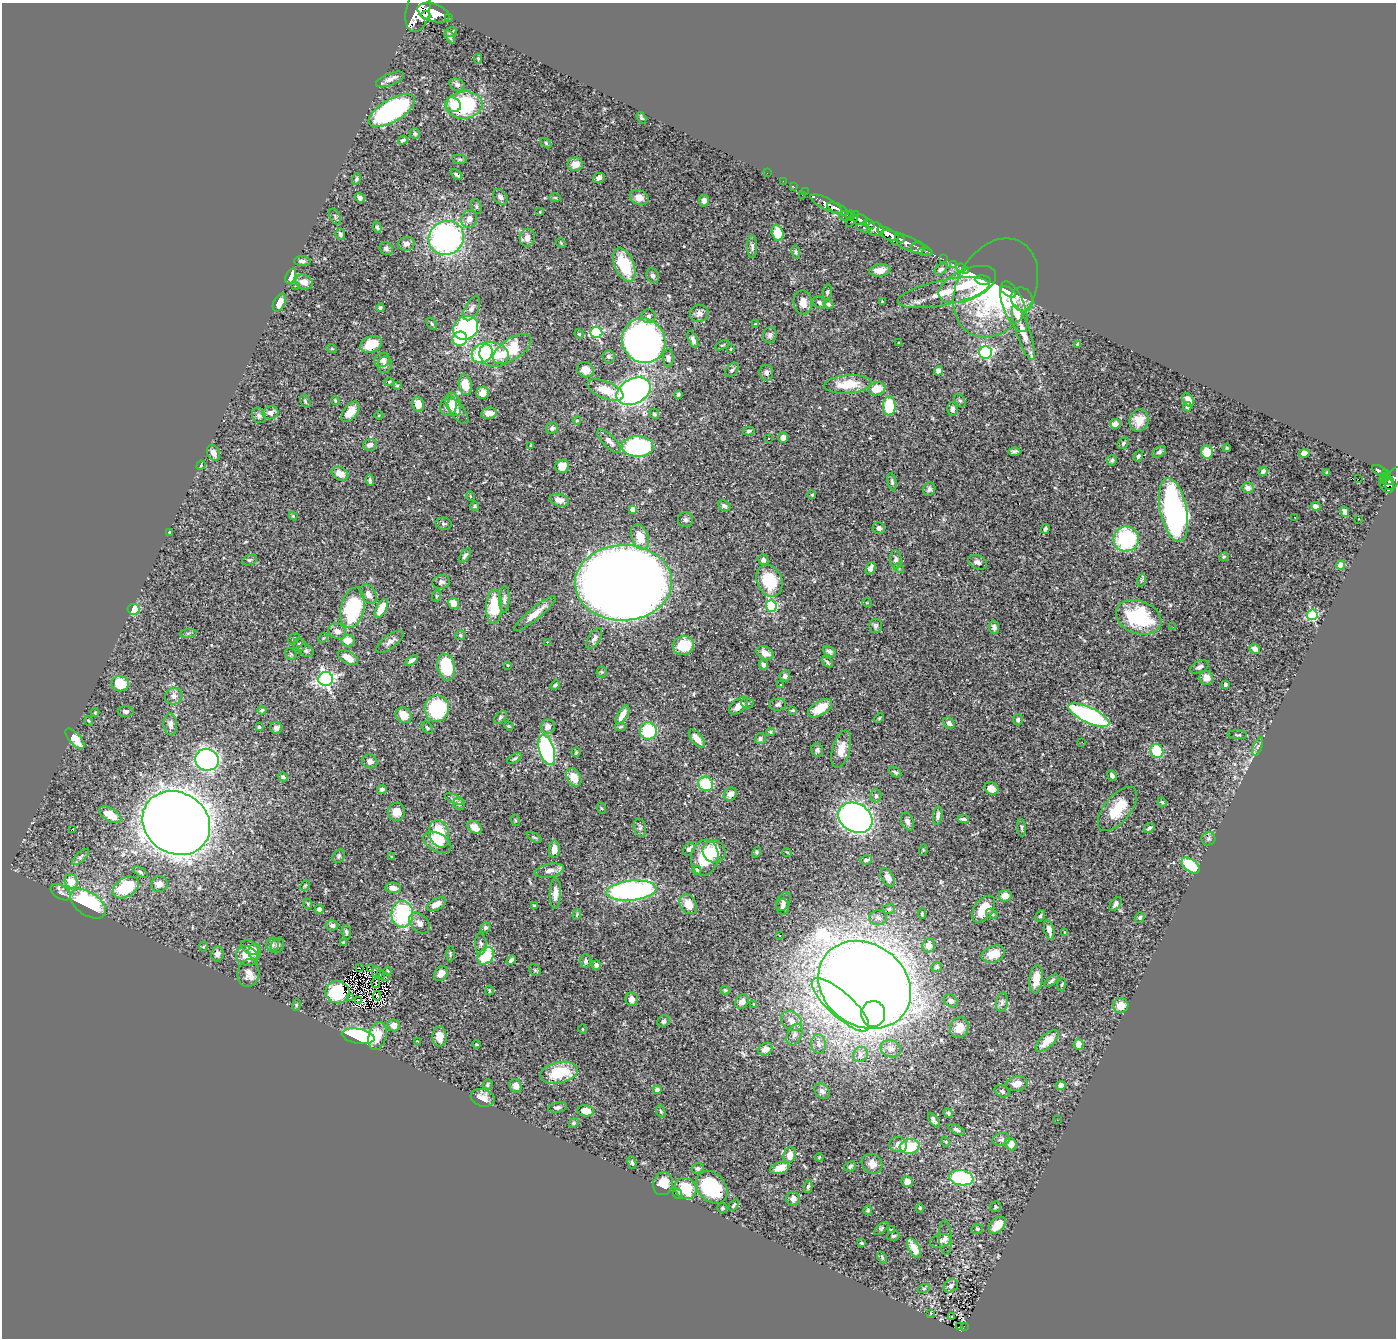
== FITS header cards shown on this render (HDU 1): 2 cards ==
NAXIS1  =                 1394
NAXIS2  =                 1336

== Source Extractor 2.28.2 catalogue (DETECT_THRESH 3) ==
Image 1394 x 1336 px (HDU 1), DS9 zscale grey, 1 PNG px = 1 image px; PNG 1398 x 1340 px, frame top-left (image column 1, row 1336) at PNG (2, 3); each listed source drawn as its Kron ellipse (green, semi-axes under 4 px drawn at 4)
Background 0.815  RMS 0.021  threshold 0.0627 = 3 sigma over >= 5 px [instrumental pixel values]
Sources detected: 511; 1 with non-positive FLUX_AUTO (blend fragments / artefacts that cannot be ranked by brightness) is neither listed nor drawn; of the other 510, the 500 brightest by FLUX_AUTO listed and drawn (10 fainter detections omitted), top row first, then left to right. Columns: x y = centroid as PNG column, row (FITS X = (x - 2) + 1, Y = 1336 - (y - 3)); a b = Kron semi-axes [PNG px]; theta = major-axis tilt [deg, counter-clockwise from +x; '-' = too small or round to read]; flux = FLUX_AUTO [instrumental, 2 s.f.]
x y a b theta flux
418 11 21 12 77 3600
433 13 16 9 -18 3500
425 15 5 3 - 580
448 17 4 2 - 80
451 32 6 5 - 2.4
450 37 7 3 -59 3.4
478 59 5 4 - 1.6
390 79 15 6 21 6.7
457 85 8 6 -24 4.2
453 105 8 7 - 12
464 105 18 13 6 120
392 111 26 11 31 290
641 118 6 4 -60 2.3
415 134 5 5 - 2.8
403 140 5 3 - 2.8
546 143 6 4 -46 1.9
460 159 7 4 -7 2.4
575 164 8 7 - 14
767 173 2 2 - 9.9
456 174 7 4 -41 3.6
599 178 6 5 - 4.1
357 179 6 4 70 2.6
783 181 2 2 - 8.7
794 187 2 2 - 9.2
805 192 2 2 - 14
802 195 2 2 - 39
500 197 9 6 -51 5.7
639 197 9 7 -22 11
360 198 5 4 - 4.2
555 198 6 4 -2 1.4
704 201 6 5 - 5.9
826 204 17 5 -27 1300
476 206 7 5 -73 2.8
838 209 12 5 -23 930
540 212 4 3 - 1.2
846 216 6 4 10 220
850 216 5 3 - 160
335 217 8 5 -65 2.8
469 219 9 7 65 7.8
853 219 9 3 54 390
860 220 7 5 -9 560
869 224 6 3 -36 330
377 227 6 4 -72 1.9
864 228 7 3 -18 180
875 229 8 7 - 780
777 233 8 5 -77 32
340 234 6 5 - 3.3
888 234 12 5 -27 1800
446 238 18 16 28 380
527 238 9 7 76 8.7
900 239 5 3 - 270
561 243 5 4 - 1.6
906 243 28 6 -22 950
406 244 8 7 - 7.1
752 247 11 5 -90 4.2
386 248 7 6 - 3.7
918 248 7 5 -12 240
796 252 6 4 -77 2.3
925 252 7 3 -6 75
943 259 2 2 - 9.1
302 261 8 5 -3 3.8
953 264 3 2 - 6.8
624 265 18 9 -67 69
961 268 5 3 - 12
941 269 7 5 41 3.9
880 270 10 6 7 11
966 270 2 2 - 10
291 276 8 4 67 15
653 276 7 6 - 3.8
983 280 8 4 -10 17
304 282 9 7 -25 13
967 284 30 15 23 76
295 286 2 2 - 1
996 288 52 38 60 260
827 292 8 4 82 2.3
1008 292 8 4 -32 18
944 293 46 12 11 42
1022 300 12 10 -59 9.8
803 302 12 9 -84 14
819 302 7 5 -35 3.1
882 302 3 3 - 2.9
279 303 10 5 63 13
828 304 5 4 - 3.6
1014 307 27 10 -69 58
380 308 4 4 - 2.4
472 308 13 6 62 6.6
699 313 9 8 - 6.5
648 316 7 7 - 4.1
432 324 7 3 -54 2
755 324 4 4 - 1.4
466 328 13 11 36 230
596 332 6 5 - 170
1023 333 29 7 -71 18
579 334 5 4 - 1.7
770 335 8 6 71 5.2
460 339 7 7 - 69
693 340 9 4 -67 4.8
644 341 23 21 -58 960
899 343 3 3 - 1.9
371 344 11 7 22 29
1078 344 4 3 - 1.9
722 345 8 4 25 2.2
332 349 5 3 - 1.3
512 349 22 10 34 54
731 349 3 2 - 1.4
985 352 6 6 - 220
482 353 11 9 33 110
494 354 15 12 -20 23
608 356 6 6 - 3.4
668 358 9 5 -87 4.5
382 360 8 7 - 6.2
385 365 8 7 - 6.1
585 370 9 7 -24 13
732 370 8 5 48 3.5
939 371 4 4 - 9.6
766 373 8 7 - 5
389 382 4 4 - 1.5
848 384 24 9 4 35
397 385 4 3 - 1.6
465 385 10 6 -81 26
877 389 8 6 12 24
605 390 19 8 -23 27
634 391 18 12 27 460
483 393 6 6 - 13
678 394 3 3 - 2.2
1188 400 7 5 -58 9.9
305 401 7 4 -60 2.3
335 401 4 3 - 1.5
960 401 7 5 -61 2.2
418 404 7 5 -74 17
453 404 12 7 -71 9.9
449 406 10 8 69 23
889 406 9 6 89 73
1187 407 5 4 - 2.8
952 409 7 5 88 5.6
350 412 12 6 52 14
458 412 15 6 -53 5.5
270 413 8 6 17 6.4
489 413 8 5 10 12
654 414 5 4 - 3
259 415 8 6 -59 4.1
379 415 4 3 - 1.2
577 420 4 3 - 1.2
1139 420 11 9 70 17
1115 424 5 4 - 6.7
552 428 6 5 - 3.8
749 431 6 4 12 2.5
783 437 5 5 - 7.7
769 438 3 3 - 3.7
609 441 15 6 -44 10
1123 443 6 5 - 2.5
370 445 7 5 14 6.1
531 446 3 2 - 1.7
638 446 15 10 -1 190
1227 448 4 4 - 1.5
1014 452 6 4 -2 3.5
1159 452 7 5 33 4
1207 452 7 6 - 27
213 453 8 6 -65 7.8
1304 453 5 4 - 8.4
1138 456 6 4 58 3.1
1112 460 5 5 - 2.9
201 465 5 3 - 1.3
562 466 7 6 - 16
1263 471 5 4 - 3.9
1380 471 8 4 -30 180
1327 472 4 2 - 1.1
1385 473 4 3 - 170
340 474 8 6 -25 13
1385 478 7 2 47 70
1358 479 2 2 - 2300
1393 479 12 6 62 440
370 480 5 3 - 2.5
1388 481 6 3 7 230
892 482 9 4 -78 2.8
1387 485 8 6 -54 320
1248 488 6 5 - 5.8
929 489 7 6 - 4
812 495 3 3 - 2.1
470 496 5 3 - 1.2
559 500 10 6 -15 8.1
475 506 5 4 - 1.6
724 506 6 5 - 3.6
1315 506 5 4 - 5.7
633 509 4 4 - 7.8
1173 510 32 13 -79 520
1344 511 5 4 - 4.7
293 516 4 3 - 1.5
1295 517 2 2 - 1.2
1359 519 3 2 - 1.5
685 520 7 7 - 3.6
444 524 8 6 -13 2.9
879 528 6 5 - 4.1
1045 529 5 3 - 2.8
169 532 3 3 - 1.1
640 537 13 8 -70 27
1126 539 12 12 - 120
465 555 8 4 53 3.2
1224 557 5 3 - 1.5
896 559 9 6 -87 5
250 560 8 5 23 2.3
763 560 5 5 - 4.2
977 562 10 6 -22 5.7
1340 565 4 4 - 18
871 568 6 4 67 8.9
899 568 5 4 - 1.7
1142 580 6 4 70 2.2
769 581 16 12 -67 58
441 582 9 7 11 4.5
623 583 49 37 1 4300
368 594 10 7 -59 7.4
436 596 6 4 72 1.6
504 599 13 5 88 5
454 603 6 5 - 18
867 603 5 3 - 1.1
771 606 6 5 - 140
494 607 17 8 88 56
353 608 20 11 77 140
133 609 6 5 - 33
381 609 10 5 62 25
535 614 26 6 39 16
1312 615 5 5 - 140
1139 617 23 16 -20 100
875 626 7 6 - 3.6
994 627 6 5 - 5.8
1173 627 3 2 - 1.6
337 631 9 7 -26 7.7
188 633 8 3 5 2
460 635 5 4 - 2.1
323 638 5 4 - 2
294 639 6 4 41 2.2
594 639 11 6 56 4.7
348 640 6 6 - 15
390 641 16 6 37 7.2
547 642 3 2 - 5.1
299 644 6 6 - 3.2
683 645 10 9 - 39
1255 649 5 5 - 7.7
306 651 8 6 -29 3.3
829 652 7 4 -27 3.9
765 653 9 6 -25 11
291 654 6 5 - 2.2
348 658 11 6 -29 18
411 660 7 3 33 4.8
827 662 6 4 -39 2.4
508 665 3 3 - 1.2
763 665 5 4 - 3.2
446 667 13 9 -78 55
1199 667 10 6 23 5.7
602 672 5 5 - 1.8
785 676 5 5 - 3.4
1206 678 7 6 - 15
326 679 7 7 - 410
120 684 8 7 - 40
1225 684 4 3 - 4.8
555 685 5 3 - 2.2
781 685 2 2 - 1.1
174 696 9 8 - 6.8
747 703 6 5 - 2.9
778 705 8 6 6 3.2
738 706 11 6 38 12
437 708 13 12 - 110
820 708 13 7 32 21
262 710 4 3 - 2.1
793 710 3 3 - 1.8
125 711 8 5 -2 3.4
95 713 4 3 - 1.1
404 715 8 7 - 17
623 715 10 4 58 12
1089 715 22 7 -25 210
500 717 8 5 46 2.6
879 718 5 3 - 1.5
1018 720 6 5 - 2.7
89 721 5 3 - 1.1
949 723 6 5 - 4.1
170 724 11 6 -83 6.7
509 726 5 4 - 1.3
259 727 3 3 - 1.5
548 727 7 7 - 7.2
621 727 5 4 - 2
276 728 6 5 - 5.7
427 728 7 4 -50 2.5
648 731 8 8 - 63
770 732 4 3 - 1.8
1237 735 10 4 -3 2
760 738 5 5 - 3.4
75 739 13 5 -49 21
697 739 11 5 -52 16
1082 742 3 2 - 2.2
1258 747 9 3 68 2.7
841 749 19 8 75 18
547 750 16 7 -73 220
817 750 6 6 - 3.4
1157 751 7 6 - 49
576 752 5 3 - 1.8
514 759 8 4 33 2.4
207 760 12 11 - 380
370 761 8 6 -22 5.5
895 772 7 4 -29 2.9
1112 775 5 4 - 4.5
283 777 4 4 - 2.9
574 777 9 7 -60 19
706 784 7 7 - 47
382 789 5 4 - 4.3
991 789 7 6 - 13
730 794 7 6 - 8.9
876 796 6 5 - 4.3
454 799 10 4 -26 3.5
1162 802 4 4 - 2.1
459 804 6 5 - 5
601 808 6 3 -71 1.5
1117 809 27 12 51 43
396 812 9 8 - 15
110 815 12 6 -31 19
938 815 9 4 82 4.9
855 818 18 14 -30 920
963 819 6 3 -4 2.6
515 820 5 3 - 1.1
907 821 9 6 -66 5.1
176 823 35 30 -33 4100
475 827 8 5 -36 13
640 828 9 6 -77 3.9
1022 828 9 3 -85 2.3
1149 828 6 3 36 3.6
73 829 3 2 - 3.8
439 834 14 9 -75 59
534 837 8 3 -29 1.9
1208 839 7 7 - 3.5
437 842 15 9 -28 18
554 849 9 5 88 13
689 849 7 5 55 3.7
923 850 5 3 - 1.3
714 851 11 11 - 30
757 852 5 4 - 2.2
787 852 5 3 - 1
339 856 7 5 51 3
80 857 10 5 42 3.7
392 857 4 3 - 1.4
705 858 18 13 80 49
866 860 6 4 14 3.7
1190 865 10 6 -37 67
697 870 5 4 - 5
549 871 15 6 12 8.3
140 872 8 4 -33 2.4
888 877 10 6 -58 6.1
71 881 7 6 - 22
159 884 8 7 - 7.9
305 886 5 3 - 1.6
126 887 14 9 31 69
393 888 8 5 -7 7.1
631 891 25 10 6 350
61 892 11 6 -32 5.4
555 893 15 5 88 12
1005 896 6 5 - 14
783 902 10 6 65 5.2
88 904 20 11 -34 130
308 904 5 3 - 1.3
436 904 10 5 28 11
688 904 10 8 -59 17
1115 904 8 5 55 4.4
534 906 4 3 - 1.7
783 907 8 6 -80 3.5
319 909 5 4 - 5.5
889 909 6 5 - 2.5
984 909 15 9 54 29
402 914 13 11 -89 120
922 914 5 3 - 1.8
992 914 6 4 -32 2.3
577 915 5 3 - 1.5
1040 916 6 4 60 2
1140 917 5 4 - 2.4
878 918 9 7 -3 5.5
419 923 12 8 -46 7.9
332 925 6 5 - 3.6
485 927 5 5 - 3.1
1049 930 10 5 -77 8.6
346 932 7 4 -85 3.1
1065 932 4 3 - 1.5
780 935 3 2 - 2.8
343 942 3 3 - 1.2
481 944 11 5 -87 4.2
273 945 7 6 - 3.3
277 945 8 6 62 3.5
929 945 7 6 - 11
203 947 5 4 - 1.6
250 948 9 6 -29 7.1
255 951 8 6 -89 10
217 954 7 6 - 5.3
450 954 7 4 89 1.9
993 954 12 8 17 26
247 956 11 9 -33 18
486 956 9 7 51 57
511 960 5 4 - 4.2
586 961 7 5 89 3.4
596 965 5 4 - 5.6
359 967 3 2 - 1.9
937 967 5 5 - 2.6
370 969 2 2 - 2
535 970 6 5 - 2
388 971 4 2 - 1
376 972 5 3 - 3.5
248 973 14 11 82 11
441 974 8 6 54 10
380 975 4 2 - 1.2
385 977 2 2 - 1.3
1036 979 14 6 82 17
1052 981 8 3 39 2.9
376 983 5 2 - 1.2
865 985 49 41 -37 4500
1061 985 6 3 71 1.4
725 990 4 4 - 2
489 991 5 3 - 1.9
337 992 12 11 - 53
377 996 4 2 - 1.1
351 998 4 3 - 1.3
632 999 7 6 - 7.8
359 1001 4 2 - 2.4
951 1001 7 6 - 6.9
742 1002 8 6 56 8.7
1002 1002 9 6 81 4.3
753 1004 4 2 - 1.1
296 1005 6 3 72 1.6
840 1005 37 12 -43 150
1121 1005 8 7 - 17
873 1014 13 12 - 160
663 1021 7 5 36 3.6
792 1021 11 8 -39 11
393 1025 6 6 - 8
959 1028 10 9 - 17
582 1029 4 3 - 1.3
794 1035 11 7 68 6.4
358 1036 16 7 -10 270
377 1036 14 8 75 25
439 1037 10 7 -87 14
417 1041 3 3 - 1.5
1047 1041 14 6 43 21
476 1044 4 3 - 1.2
819 1044 9 7 -81 6.4
1079 1044 5 5 - 17
765 1049 7 6 - 8.4
891 1049 10 8 -21 8.5
860 1054 8 7 - 5.3
559 1073 19 10 12 53
1017 1084 11 7 9 11
487 1085 5 4 - 2.3
516 1086 7 6 - 8.5
1061 1086 5 4 - 11
657 1090 4 4 - 9.5
822 1091 8 6 -48 5.2
1002 1091 8 5 -28 3.2
483 1098 12 8 -18 12
557 1107 9 5 9 4
586 1111 8 5 -8 19
661 1111 6 4 -69 1.8
948 1113 5 4 - 1.7
934 1120 8 3 -53 4.5
1057 1120 3 2 - 3.3
574 1123 5 4 - 2
956 1129 9 4 -28 3
1001 1139 9 6 12 4.5
946 1142 5 3 - 1.1
1011 1144 6 5 - 20
898 1145 9 7 -13 8.3
910 1146 10 7 8 52
790 1155 8 6 73 12
819 1157 4 3 - 1.3
632 1163 7 4 -70 2.7
872 1164 11 9 -39 11
850 1166 6 5 - 3
780 1168 9 5 16 14
698 1169 6 5 - 2.9
961 1178 12 7 -9 120
907 1182 5 5 - 8.7
663 1184 11 10 - 25
712 1187 18 13 -48 110
808 1187 6 4 79 2.6
685 1188 11 10 - 56
678 1194 5 3 - 1.5
793 1199 7 6 - 7.5
734 1205 6 3 56 2
995 1207 6 5 - 2.2
722 1208 5 4 - 2.2
920 1208 4 4 - 1.9
868 1210 4 4 - 2.2
997 1225 10 6 45 18
881 1228 9 4 41 2
977 1229 6 4 14 1.9
891 1230 4 3 - 1.1
893 1236 6 4 13 2.2
945 1238 17 6 -87 6.5
940 1241 10 6 15 5.3
861 1243 4 2 - 1.7
914 1248 11 5 -60 16
882 1257 6 4 -65 2
951 1286 7 6 - 4.7
924 1288 6 4 19 1.9
931 1313 3 2 - 1.2
952 1316 3 2 - 2.7
964 1326 2 2 - 10
960 1327 4 2 - 32
At the frame edge (FLAGS 8, measured only in part): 1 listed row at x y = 1393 479
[10 fainter detections neither listed nor drawn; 1 non-positive-flux detection neither listed nor drawn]